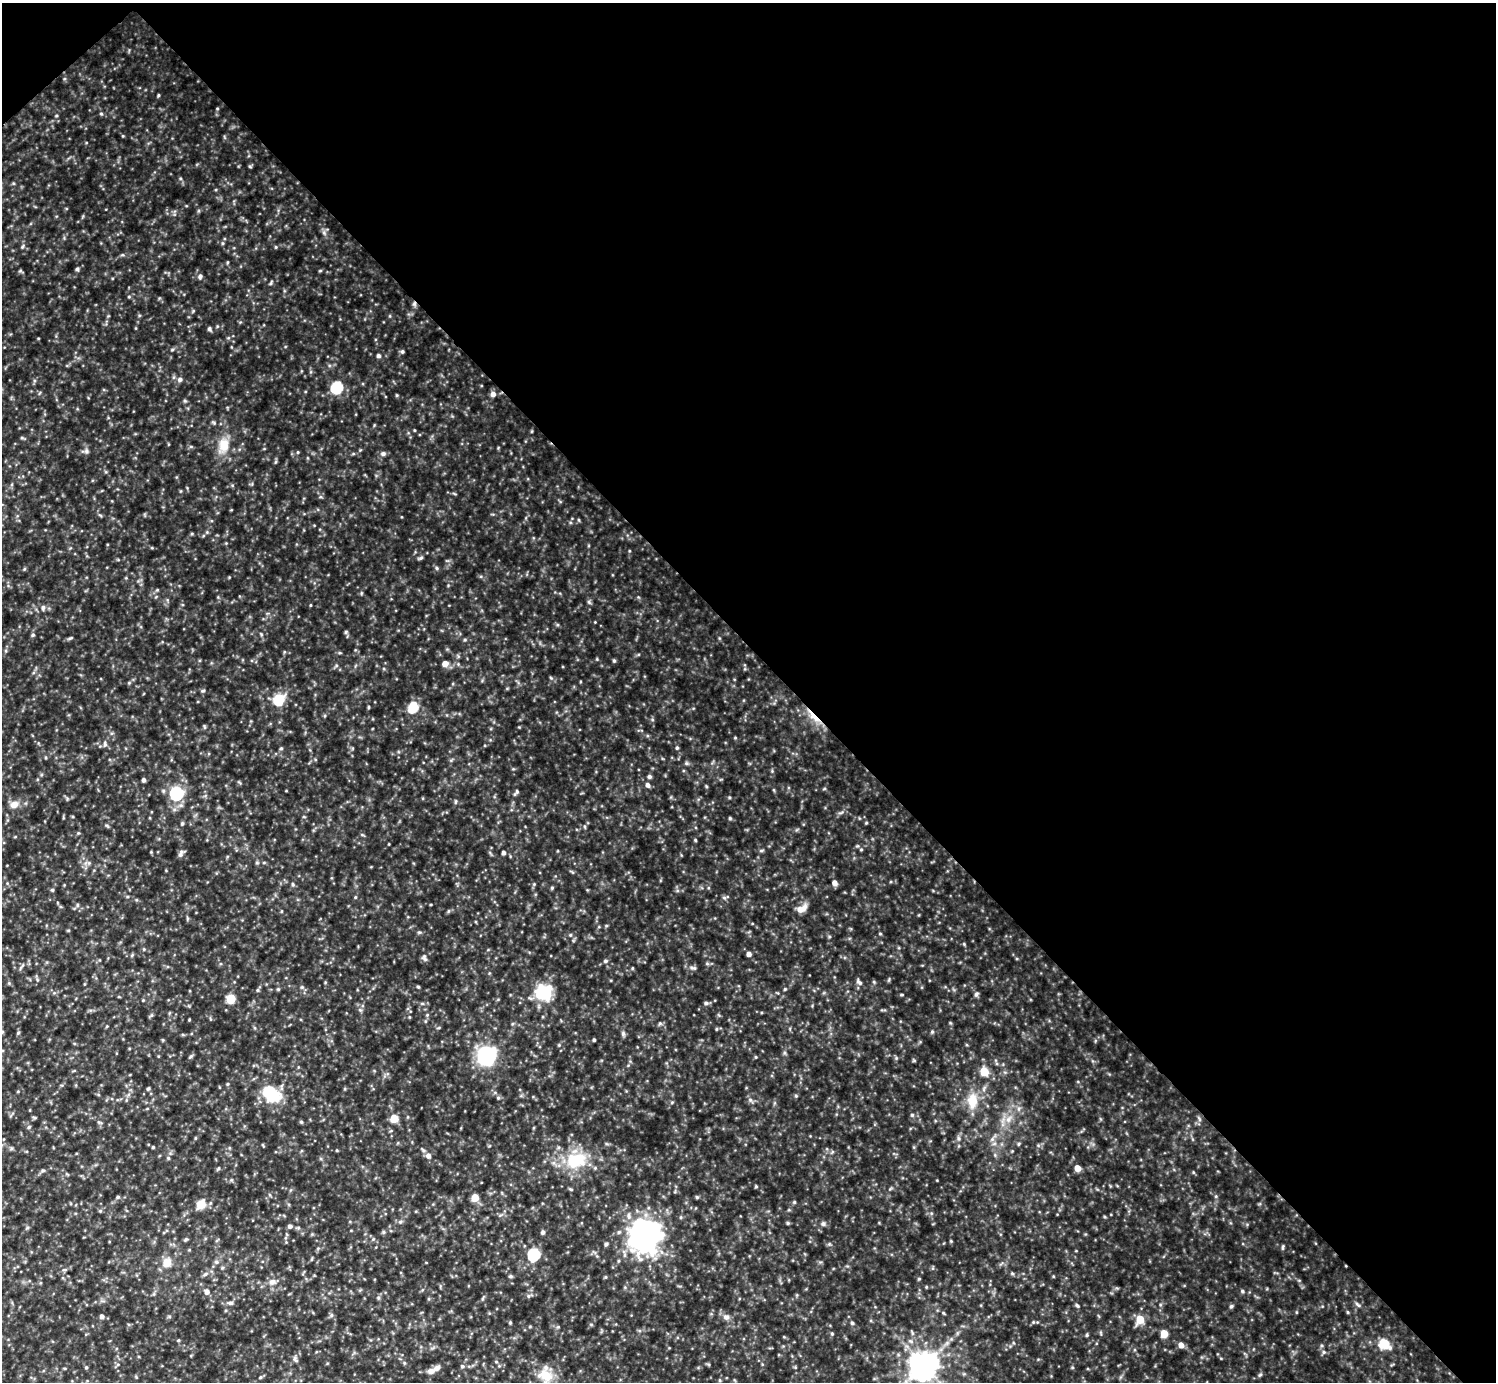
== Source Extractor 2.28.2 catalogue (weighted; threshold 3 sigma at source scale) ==
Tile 3 of 4 x 4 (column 3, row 1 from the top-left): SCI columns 2991-4484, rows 4441-5820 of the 5979 x 5978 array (HDU 1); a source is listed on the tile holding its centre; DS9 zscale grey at full resolution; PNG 1498 x 1384 px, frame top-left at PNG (2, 3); no overlay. Shown black and unused: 47% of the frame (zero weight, under 3 of 5 exposures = <1% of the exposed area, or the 3 px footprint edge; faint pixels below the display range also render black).
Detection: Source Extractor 2.28.2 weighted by HDU 2 'WHT'; one run over the whole footprint, this tile lists its part. Background 0.303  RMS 0.026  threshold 0.116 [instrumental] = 3 sigma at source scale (4.5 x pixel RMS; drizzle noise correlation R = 1.50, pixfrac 1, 0.05/0.05 arcsec/px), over >= 5 px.
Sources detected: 161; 1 inside a brighter listed object's ellipse — not listed separately; the other 160 listed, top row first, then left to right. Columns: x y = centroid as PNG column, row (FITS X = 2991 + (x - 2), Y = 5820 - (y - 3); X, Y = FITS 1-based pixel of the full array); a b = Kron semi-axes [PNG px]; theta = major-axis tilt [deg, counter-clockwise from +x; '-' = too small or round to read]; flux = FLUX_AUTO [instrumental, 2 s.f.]
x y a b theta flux
158 95 5 3 - 2.7
101 114 5 3 - 2.8
22 247 7 3 71 3.3
276 247 5 3 - 2.4
77 269 5 5 - 3.9
200 276 6 5 - 6.2
271 283 6 4 71 3.2
129 297 5 3 - 2.7
414 304 7 5 77 5.4
209 329 5 5 - 4.5
172 350 6 3 20 2.9
402 351 5 5 - 4.2
378 356 5 4 - 5.3
180 379 6 5 - 7.3
337 387 6 6 - 220
493 394 6 6 - 11
224 445 17 14 -81 43
86 451 7 5 22 6.2
298 452 5 3 - 2.3
383 454 7 6 - 6.9
579 520 5 3 - 2.5
421 558 6 5 - 4.2
437 568 5 4 - 3.4
589 602 6 4 -72 3.8
43 607 7 5 87 5.7
33 635 5 4 - 3.7
70 638 7 3 35 3.4
465 640 4 4 - 3.1
614 661 5 4 - 3.1
445 664 6 5 - 17
203 691 6 4 2 3.3
279 700 6 5 - 140
369 707 5 3 - 2.3
413 707 6 5 - 130
813 716 18 5 -46 38
105 744 8 4 90 4.7
281 748 5 3 - 2.6
677 748 5 4 - 3.5
686 763 6 4 -72 3.3
649 777 5 5 - 5.5
144 780 4 4 - 6.6
647 785 6 5 - 7.7
516 792 10 4 60 4.6
176 793 6 6 - 430
14 804 10 8 28 18
730 818 5 3 - 3
182 824 5 4 - 3.8
695 840 5 4 - 2.4
761 850 6 4 1 3.4
861 850 5 3 - 2.5
181 853 10 5 65 7
503 853 4 4 - 7.1
835 883 5 5 - 13
293 884 5 3 - 3.2
534 884 4 4 - 2.6
552 888 5 3 - 2.6
52 890 5 4 - 3
801 909 13 7 30 22
880 934 5 3 - 2.4
570 935 5 4 - 2.6
749 954 5 5 - 9.1
424 957 10 5 -71 6.4
605 961 6 4 15 4.5
632 968 5 3 - 2.3
692 968 11 4 -7 6
859 982 10 5 -40 6.5
418 987 4 4 - 2.7
278 989 4 4 - 2.7
785 989 5 3 - 2.3
257 990 5 4 - 3.3
544 992 22 21 - 87
976 994 7 5 67 4.9
231 999 5 5 - 74
143 1000 4 4 - 2.2
706 1003 5 4 - 4.9
716 1029 5 3 - 2.3
932 1032 5 4 - 3.2
18 1033 5 3 - 2.5
623 1033 7 5 -70 5.3
594 1040 3 3 - 3.3
559 1045 4 4 - 2.6
191 1056 6 4 32 3.6
486 1056 9 8 - 690
756 1057 5 3 - 2
984 1071 6 5 - 62
148 1089 5 4 - 3.2
271 1094 25 18 -40 87
796 1096 5 4 - 2.8
498 1098 5 5 - 3.3
750 1100 6 5 - 5.4
972 1101 20 13 -90 48
912 1115 5 5 - 3.5
394 1119 5 5 - 58
1008 1120 7 6 - 11
29 1127 5 4 - 3.7
1018 1144 6 3 70 2.7
153 1147 4 4 - 2.5
428 1156 6 6 - 10
168 1158 6 3 -72 3
576 1160 28 20 14 110
218 1168 6 3 45 3.3
1077 1168 5 5 - 22
43 1170 6 4 19 3.8
1193 1172 5 3 - 2.3
756 1186 5 3 - 2.5
118 1197 5 4 - 3.7
697 1197 5 5 - 2.8
475 1198 5 5 - 49
794 1202 5 4 - 3
201 1204 6 5 - 68
100 1211 5 4 - 3.1
400 1222 6 5 - 4.6
788 1223 5 4 - 3.1
823 1224 6 6 - 5.6
290 1226 5 5 - 7.1
383 1232 6 4 -90 3.5
543 1232 5 5 - 6.4
645 1235 17 16 - 920
186 1239 6 4 42 3.4
606 1244 6 4 45 3.7
1283 1247 7 3 89 3.4
533 1255 6 6 - 270
167 1262 14 12 53 27
216 1262 6 5 - 5.3
1012 1273 6 4 -1 3.1
205 1274 6 5 - 5.2
510 1276 6 4 -17 3.2
605 1277 5 3 - 2.5
919 1279 5 3 - 2.3
272 1282 9 7 8 11
1242 1291 5 4 - 3.3
207 1292 6 6 - 9.2
528 1296 6 4 90 4
230 1303 7 5 0 5.8
1077 1305 6 4 -53 3.7
1358 1305 10 4 -44 5.1
1231 1306 5 4 - 3.9
1348 1312 5 3 - 2.5
102 1316 5 5 - 7.2
726 1317 9 7 -16 9.9
1140 1319 6 5 - 57
1033 1322 4 4 - 2.9
510 1323 5 3 - 2.5
852 1323 4 4 - 3.9
832 1334 5 4 - 2.5
1164 1334 5 5 - 50
1087 1335 4 4 - 2.9
1384 1344 7 5 -42 98
1181 1345 5 5 - 14
1324 1352 5 5 - 4.4
295 1360 11 4 -45 5.6
496 1362 5 3 - 2.4
404 1363 5 3 - 2.6
923 1365 9 8 - 3100
462 1366 6 4 20 4.2
86 1367 4 4 - 2.7
431 1371 9 7 11 12
545 1375 24 15 -17 52
1260 1375 6 3 20 3.3
261 1377 5 3 - 3
Overlapping masked pixels (flux is a lower limit): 2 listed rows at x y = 414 304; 813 716
Unlisted compact peaks at least as high as the median listed source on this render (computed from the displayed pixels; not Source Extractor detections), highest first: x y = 346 632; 551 678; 964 944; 419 932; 735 738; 866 823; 20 271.